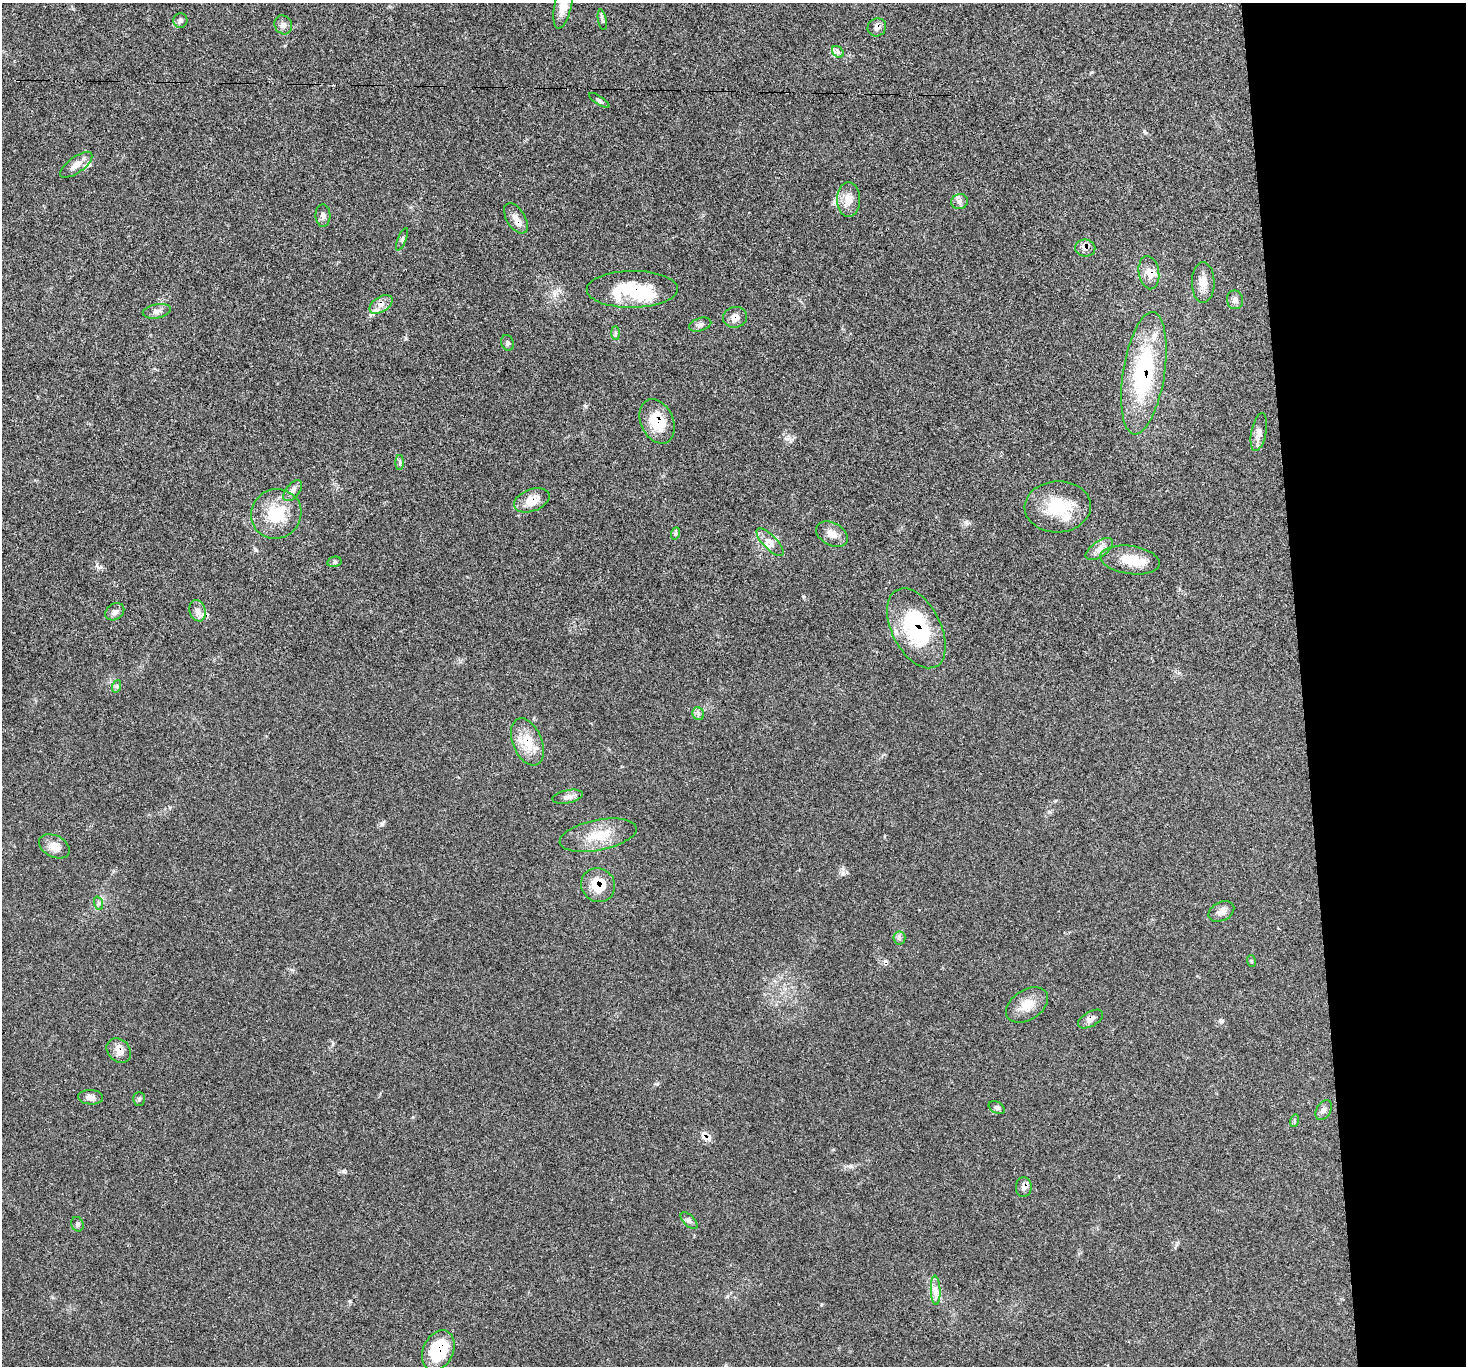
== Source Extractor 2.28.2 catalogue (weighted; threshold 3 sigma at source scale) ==
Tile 6 of 3 x 3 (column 3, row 2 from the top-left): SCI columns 2929-4392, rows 1493-2856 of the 4392 x 4373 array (HDU 1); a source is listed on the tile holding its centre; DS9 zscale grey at full resolution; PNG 1468 x 1368 px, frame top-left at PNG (2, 3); each listed source drawn as its Kron ellipse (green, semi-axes under 4 px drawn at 4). Shown black and unused: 11% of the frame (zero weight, under 3 of 5 exposures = <1% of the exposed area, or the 3 px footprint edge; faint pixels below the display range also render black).
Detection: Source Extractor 2.28.2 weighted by HDU 2 'WHT'; one run over the whole footprint, this tile lists its part. Background 0.0464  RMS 0.004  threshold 0.018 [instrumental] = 3 sigma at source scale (4.5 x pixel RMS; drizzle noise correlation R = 1.50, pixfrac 1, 0.05/0.05 arcsec/px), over >= 5 px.
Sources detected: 75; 2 inside a brighter object's white glare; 3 cosmic-ray / hot-pixel residue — neither listed nor drawn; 5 inside a brighter listed object's ellipse — not listed separately; the other 65 listed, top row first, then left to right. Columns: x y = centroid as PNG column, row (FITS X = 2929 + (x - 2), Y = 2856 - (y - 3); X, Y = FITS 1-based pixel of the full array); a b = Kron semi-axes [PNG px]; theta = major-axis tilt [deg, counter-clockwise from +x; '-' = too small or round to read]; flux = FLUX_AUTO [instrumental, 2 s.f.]
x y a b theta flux
563 5 24 8 78 5.5
180 20 7 7 - 1
602 20 10 3 -79 0.78
283 25 10 8 -61 1.7
877 27 9 8 - 2
838 52 6 5 - 0.96
599 100 12 4 -34 0.8
76 165 19 8 36 3.3
848 199 17 11 90 4.6
959 202 8 7 - 1.4
323 215 11 7 -88 1.5
516 218 17 9 -57 3.3
402 239 12 3 67 0.85
1085 248 10 8 -9 2.1
1149 273 17 10 -80 3.7
1203 283 20 11 -90 4.3
632 289 45 18 0 20
1235 300 9 8 - 1.6
381 304 13 7 31 2.7
157 311 14 7 12 1.9
735 317 12 10 11 2.6
700 325 11 6 18 1.3
615 333 7 4 -90 0.72
507 343 8 6 -71 0.92
1144 373 62 21 81 44
657 421 23 16 -65 12
1259 432 19 7 78 2.7
400 462 7 4 89 0.71
293 491 12 6 50 1.8
532 500 18 11 21 5.9
1058 507 33 25 3 17
276 514 25 24 - 16
676 533 6 4 71 0.59
832 534 17 11 -29 3.6
770 542 18 7 -46 2.9
1099 549 16 7 34 2.6
1130 560 30 14 -8 8.6
334 562 7 5 13 0.78
198 611 11 8 -72 2.1
115 612 10 8 36 1.5
916 628 43 24 -63 38
117 686 6 4 71 0.66
698 714 6 5 - 0.99
527 742 25 14 -68 9.1
568 797 15 6 11 1.9
598 835 39 15 11 11
54 846 16 10 -27 3.8
598 885 17 16 - 9.3
98 903 7 4 -71 0.71
1221 911 14 9 27 2.5
899 938 6 6 - 0.93
1251 961 6 3 -71 0.44
1027 1005 23 15 32 6.3
1091 1019 14 7 30 1.9
119 1050 13 10 -43 3
91 1097 12 7 -3 2
139 1099 7 5 89 0.76
997 1108 9 5 -30 0.97
1324 1110 11 7 58 1.5
1294 1121 6 4 73 0.56
1024 1187 10 8 86 1.8
689 1221 10 5 -44 1.1
77 1224 7 6 - 0.81
936 1290 15 4 -87 2.1
438 1350 21 15 65 20
Overlapping masked pixels (flux is a lower limit): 16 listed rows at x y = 877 27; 1085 248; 1149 273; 632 289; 381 304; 735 317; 1144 373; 657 421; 532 500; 916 628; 527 742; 598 885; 1091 1019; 119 1050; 1024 1187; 438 1350
Isophote crosses this tile's border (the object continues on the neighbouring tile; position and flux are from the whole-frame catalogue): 1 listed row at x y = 563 5
Unlisted compact peaks at least as high as the median listed source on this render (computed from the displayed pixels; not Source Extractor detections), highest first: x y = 343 1171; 843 873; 382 824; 787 439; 586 406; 966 522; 1220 1020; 256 550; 804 597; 1144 131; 657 1084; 885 961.